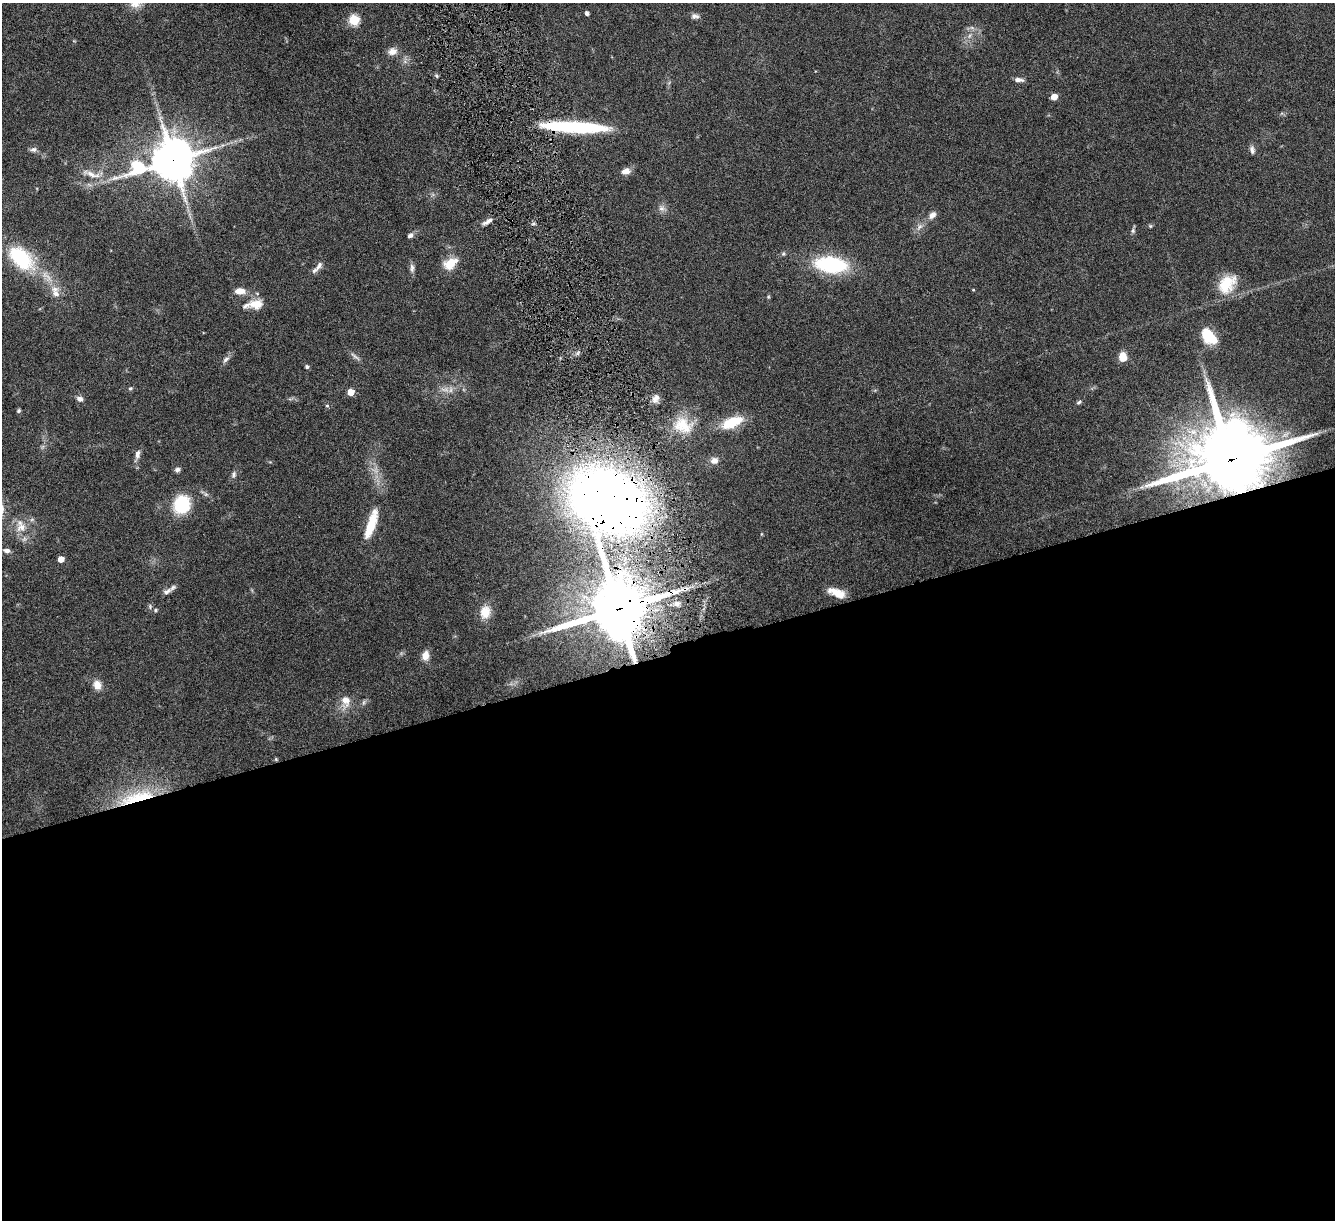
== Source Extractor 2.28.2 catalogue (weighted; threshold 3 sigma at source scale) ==
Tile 15 of 4 x 4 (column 3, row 4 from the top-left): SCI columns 2689-4021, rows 161-1378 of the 5378 x 5312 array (HDU 1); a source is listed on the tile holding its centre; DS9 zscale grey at full resolution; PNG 1337 x 1222 px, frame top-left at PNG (2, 3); no overlay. Shown black and unused: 47% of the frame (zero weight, under 4 of 8 exposures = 1% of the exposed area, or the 3 px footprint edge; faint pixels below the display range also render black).
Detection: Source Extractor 2.28.2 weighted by HDU 2 'WHT'; one run over the whole footprint, this tile lists its part. Background 0.0526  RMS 0.0039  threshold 0.0158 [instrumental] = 3 sigma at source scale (4.09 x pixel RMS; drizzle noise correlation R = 1.36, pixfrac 0.8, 0.05/0.05 arcsec/px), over >= 5 px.
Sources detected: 71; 1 too faint to see at this stretch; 1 inside a brighter object's white glare — not listed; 2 inside a brighter listed object's ellipse — not listed separately; the other 67 listed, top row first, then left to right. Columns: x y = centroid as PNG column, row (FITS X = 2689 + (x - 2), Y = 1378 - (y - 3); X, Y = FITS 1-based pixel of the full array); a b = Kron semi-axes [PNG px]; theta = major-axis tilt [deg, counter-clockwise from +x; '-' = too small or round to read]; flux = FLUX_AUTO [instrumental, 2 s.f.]
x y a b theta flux
587 13 4 3 - 1.1
695 16 11 7 3 1.2
354 20 5 5 - 24
969 36 7 4 71 0.78
392 51 11 9 13 2.4
437 76 6 3 -70 0.45
1019 80 11 5 -7 1.5
1054 97 5 5 - 4.3
575 127 68 10 -3 33
33 149 9 7 3 1.1
1252 150 11 6 -79 1.2
173 160 17 13 12 1100
626 171 12 7 9 2.1
91 174 31 8 -17 4.4
661 208 9 7 -29 1.4
932 215 10 7 45 1.8
487 221 16 5 31 1.6
1150 226 5 4 - 0.41
919 227 11 5 51 1.4
1133 231 7 5 50 0.75
410 235 8 6 33 0.98
21 258 39 22 -43 22
450 264 16 11 32 6.1
831 264 25 12 -6 40
319 266 12 6 59 1.3
412 268 12 6 -87 1.3
1227 284 26 18 51 10
973 290 3 3 - 0.28
240 291 12 7 4 3.4
56 294 11 8 -51 2.4
256 304 20 13 8 4.7
1209 337 19 12 -48 9.3
355 356 17 4 -40 1.2
1123 357 8 7 - 4.8
226 359 10 6 40 1.2
307 367 4 4 - 0.77
130 388 6 4 65 0.5
351 392 5 5 - 5.1
655 398 12 8 53 1.9
80 399 8 6 -24 1.4
1079 402 6 4 21 0.57
327 406 6 4 -1 0.38
19 411 5 5 - 0.54
732 422 25 11 23 11
683 425 27 21 -23 10
137 454 12 6 79 1.6
1231 459 25 21 18 3000
714 460 9 8 - 2
177 469 6 5 - 1.1
234 474 9 6 67 1.1
608 501 45 35 -32 530
182 504 16 14 64 18
372 523 36 12 77 8.3
21 527 15 14 - 5.1
7 551 9 6 -9 1.4
61 559 5 4 - 3.5
167 591 13 7 26 1.6
837 593 19 8 -21 4.7
677 603 9 7 26 1.6
619 609 19 17 32 2200
155 610 5 4 - 0.5
485 612 18 13 81 5
425 656 13 9 84 2.5
97 685 12 9 -73 3
346 701 16 11 -63 3.8
364 702 7 4 71 0.61
137 797 54 14 15 19
Overlapping masked pixels (flux is a lower limit): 6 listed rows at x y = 575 127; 173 160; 1231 459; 608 501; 619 609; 137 797